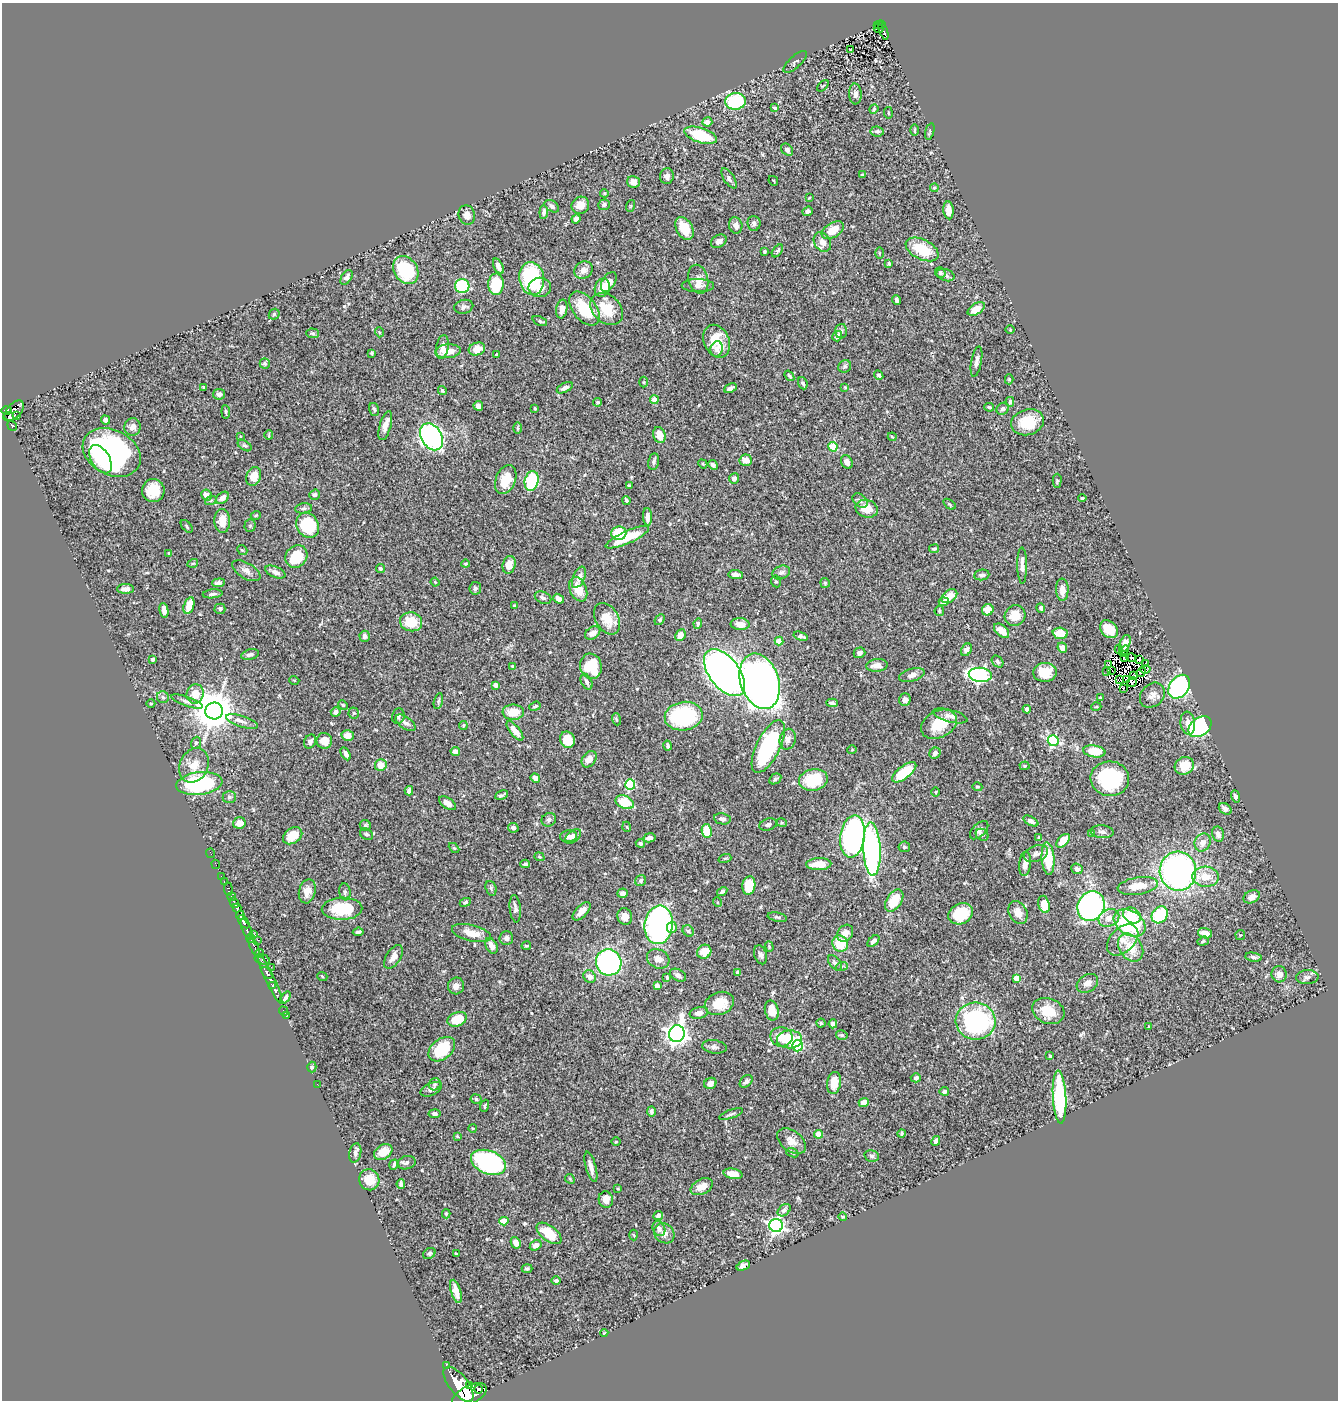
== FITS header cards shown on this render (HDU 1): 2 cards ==
NAXIS1  =                 1336
NAXIS2  =                 1398

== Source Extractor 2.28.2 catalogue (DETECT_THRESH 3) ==
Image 1336 x 1398 px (HDU 1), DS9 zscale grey, 1 PNG px = 1 image px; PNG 1340 x 1402 px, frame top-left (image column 1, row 1398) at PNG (2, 3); each listed source drawn as its Kron ellipse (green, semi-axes under 4 px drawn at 4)
Background 0.575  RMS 0.023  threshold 0.0681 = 3 sigma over >= 5 px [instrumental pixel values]
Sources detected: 523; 3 with non-positive FLUX_AUTO (blend fragments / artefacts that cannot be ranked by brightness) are neither listed nor drawn; of the other 520, the 500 brightest by FLUX_AUTO listed and drawn (20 fainter detections omitted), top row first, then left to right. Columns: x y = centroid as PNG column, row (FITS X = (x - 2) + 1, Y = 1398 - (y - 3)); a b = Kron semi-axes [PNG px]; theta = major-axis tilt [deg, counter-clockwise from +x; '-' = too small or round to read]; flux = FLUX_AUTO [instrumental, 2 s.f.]
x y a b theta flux
880 25 6 4 3 64
878 29 5 3 - 9.9
883 31 9 4 -69 88
850 49 3 2 - 1.3
795 62 15 6 43 4
823 86 7 2 44 1.3
855 94 10 6 -87 7.1
735 101 10 8 6 87
775 108 4 3 - 2
874 109 5 4 - 1.8
888 113 6 3 -81 1.4
707 122 5 4 - 7.7
915 130 6 3 -90 1.7
877 131 7 5 -7 3.9
930 131 8 4 74 2.5
700 135 17 7 -17 61
787 150 7 5 -45 4.4
862 175 3 3 - 2.3
667 176 8 7 - 6.3
729 178 11 5 -57 4.5
773 181 5 3 - 1.3
633 182 6 6 - 7.7
934 188 4 4 - 1.6
604 193 4 4 - 1.5
809 198 3 2 - 1.2
580 205 9 8 - 15
604 205 6 5 - 3.4
552 206 8 5 -33 4.9
630 206 6 3 71 1.5
948 210 9 5 -83 16
808 211 5 4 - 3.5
544 212 7 4 85 4.3
467 215 10 8 -74 8
576 219 4 4 - 4.2
754 223 7 6 - 5.5
736 225 8 6 -77 7.8
684 228 12 8 -62 30
833 230 12 7 32 25
719 241 8 6 32 7.4
822 242 10 8 -57 11
922 249 18 10 -27 53
777 251 7 4 52 2.7
764 252 3 3 - 2.6
879 253 5 3 - 1.5
889 263 4 4 - 2.8
498 266 8 4 -64 7.6
406 270 15 11 -56 86
583 270 9 8 - 8.7
940 273 5 5 - 3.1
946 275 9 5 -17 4.6
347 277 8 5 57 5.8
532 279 16 12 -81 120
698 279 15 10 -75 12
609 282 11 6 59 16
496 284 11 7 88 64
462 286 7 7 - 120
698 286 16 6 -1 7.8
540 287 11 9 3 12
602 288 9 7 70 15
896 300 4 3 - 3.3
464 307 9 7 13 4.2
562 309 9 5 80 9
584 309 19 11 -52 59
607 309 18 13 -43 40
976 309 9 5 32 17
274 314 6 5 - 2.1
540 321 8 4 -25 3.1
1010 330 4 3 - 1.3
841 331 7 6 - 3.8
379 332 5 3 - 1.3
313 333 6 5 - 2.5
837 336 5 5 - 7.4
717 341 17 12 -66 40
442 347 12 6 81 11
477 349 8 6 17 18
716 349 8 6 74 5.4
448 351 13 7 6 21
372 353 3 3 - 1.8
496 355 3 3 - 1.8
976 362 15 5 79 6.6
265 364 5 5 - 3.3
845 366 7 6 - 3.6
879 375 5 4 - 2.9
789 376 6 3 -52 2.2
1009 379 5 4 - 1.9
644 382 5 3 - 1.4
803 383 6 4 -67 3.4
203 387 3 2 - 1.3
845 387 4 4 - 1.3
565 388 9 4 27 6
730 388 7 4 26 5.2
442 390 4 3 - 2.3
219 394 6 5 - 4.4
654 400 4 4 - 27
598 402 4 4 - 2.6
1010 402 5 3 - 3
478 406 5 4 - 6.1
989 407 5 3 - 1.9
535 408 3 2 - 1.2
374 409 7 4 -73 2.7
1003 409 6 5 - 4.9
6 410 5 4 - 380
14 411 12 7 48 500
226 412 7 3 -84 2.2
17 415 3 2 - 21
9 417 5 5 - 160
105 420 5 4 - 5.4
1027 422 17 12 15 49
12 426 5 4 - 140
385 426 15 5 74 12
133 427 9 8 - 7.6
517 428 6 4 -89 2
269 435 5 2 - 1.2
659 435 8 6 -72 17
240 437 4 3 - 1.3
432 437 14 10 -57 400
892 437 4 3 - 1.5
245 445 7 4 -34 2.8
833 447 5 4 - 60
112 452 30 22 -28 370
100 459 15 9 -59 44
746 460 6 5 - 14
654 462 8 5 80 4
847 462 7 5 -61 7.3
703 464 5 3 - 1.6
713 465 5 4 - 4.3
254 477 10 7 68 20
734 478 5 5 - 5.1
506 479 15 10 68 27
532 481 10 7 76 81
1057 481 7 4 90 2.4
629 486 3 3 - 2.2
153 491 11 11 - 35
206 495 6 5 - 11
315 495 5 5 - 2.9
222 498 7 5 39 7.1
1082 498 4 3 - 2.6
211 500 6 4 19 2
626 501 4 3 - 2.5
860 501 8 6 -42 4.9
949 504 7 3 -35 1.9
303 508 8 5 7 3.8
867 509 11 9 -15 21
256 515 5 3 - 1.5
647 517 9 4 -88 8.3
222 521 12 8 -87 21
250 525 6 5 - 2.5
308 525 13 11 -62 90
187 526 7 4 -48 2.8
619 533 7 7 - 44
627 537 23 6 24 46
934 549 5 4 - 3
242 550 5 4 - 2
169 553 3 3 - 1.5
296 556 12 10 46 47
193 563 5 3 - 1.4
465 564 4 3 - 1.7
509 565 9 6 77 15
1022 565 18 5 -89 8.9
380 569 4 4 - 3
246 571 16 7 -31 8.4
275 572 10 5 -24 6.7
781 573 9 6 20 4.8
736 575 7 4 -5 5.1
982 575 8 5 6 5.1
579 577 11 5 66 9.9
776 581 6 5 - 2.8
435 582 4 3 - 1.5
218 583 6 4 4 5.1
825 583 5 4 - 2.3
475 588 6 6 - 4.8
126 589 8 5 0 6.6
578 589 13 8 -67 24
1062 590 11 6 -88 13
213 594 10 4 6 4.6
949 596 9 5 34 18
543 598 9 5 -25 4
558 599 6 4 -38 7.3
944 602 5 4 - 8.4
189 605 8 5 73 21
514 605 4 3 - 1.2
1041 608 5 4 - 3.2
220 609 5 5 - 3.6
164 610 7 4 -80 7.6
988 610 6 5 - 19
939 611 5 4 - 2.5
1015 616 10 10 - 25
607 619 17 11 -59 27
660 620 6 4 49 2.4
411 622 11 9 -15 37
698 623 5 4 - 2.8
740 624 9 6 -2 15
1109 629 10 7 -45 26
1001 631 9 5 -41 15
593 633 8 6 35 11
1060 633 7 5 -3 24
680 635 6 4 64 16
365 636 5 5 - 5.2
801 636 7 4 -17 5
779 641 4 4 - 19
1125 644 9 5 69 12
1062 648 5 4 - 9.8
1119 649 4 2 - 7.9
966 650 7 5 57 7.3
1124 651 6 3 52 2.4
859 653 6 5 - 4.5
250 654 9 5 14 5.3
1125 658 3 2 - 2.6
1131 658 5 2 - 1.3
153 659 4 3 - 4.5
1139 659 3 2 - 1.4
998 662 7 5 -49 3
1145 664 3 2 - 710
877 665 10 6 5 13
1108 665 3 2 - 1.6
513 666 4 3 - 1.7
591 666 12 10 -73 69
1145 669 5 2 - 1.8
1112 670 4 2 - 1.5
1045 672 12 9 4 31
1107 672 3 2 - 3.5
1141 672 5 2 - 2.9
724 673 27 15 -52 1100
912 675 13 6 16 7.6
980 675 11 7 -7 330
1133 675 3 2 - 3.4
1120 679 4 3 - 2.4
294 680 5 3 - 1.3
1126 680 3 2 - 1.6
760 681 28 19 -72 1100
586 682 8 5 -64 5.2
1132 682 5 4 - 2.1
495 685 4 3 - 4.8
1179 687 13 9 53 250
1123 688 3 2 - 1.4
195 694 10 8 74 21
1152 695 14 11 46 10
163 697 6 5 - 4
1100 698 3 3 - 2.8
905 700 6 5 - 6.9
187 701 17 4 -19 6
438 701 8 4 76 3
151 703 4 3 - 1.4
832 703 6 4 -3 3.5
343 705 5 4 - 1.8
535 706 6 3 21 2.2
1096 707 5 3 - 1.3
1027 709 4 3 - 3.6
214 711 8 8 - 4600
336 712 5 4 - 7.3
513 712 10 7 1 26
354 713 5 5 - 2.1
398 716 8 6 74 3.9
684 716 19 14 10 150
950 716 18 6 -15 9.5
616 719 6 3 -71 2.1
242 721 16 5 -17 7.6
405 723 11 6 -35 6.9
1188 723 11 7 -82 15
939 724 19 13 27 38
463 725 4 3 - 1.6
1200 727 13 9 38 220
515 731 12 5 -50 14
348 735 6 5 - 15
788 739 10 8 76 7.7
567 740 8 7 - 24
324 741 8 7 - 17
1053 741 5 5 - 160
310 742 7 5 59 5.5
196 743 6 5 - 2.7
668 746 5 3 - 3.1
768 746 29 11 64 170
852 750 5 3 - 1.3
455 751 5 4 - 8.4
1094 751 11 6 -8 41
935 753 6 5 - 4.7
345 754 7 4 -61 5
589 759 9 6 53 12
194 765 18 14 64 24
381 765 6 6 - 19
1024 766 5 4 - 2.1
1184 766 10 8 29 27
904 772 14 6 38 63
535 778 5 4 - 9.7
775 779 6 5 - 2.5
1110 779 19 17 -5 110
813 780 14 10 10 61
199 784 23 11 6 170
630 784 5 5 - 84
977 787 5 4 - 1.8
409 791 5 4 - 5.7
936 792 5 3 - 1.3
502 795 7 3 27 3.1
1235 796 6 4 -71 4.5
229 797 7 5 0 3.1
625 802 9 6 -25 45
448 803 10 5 -35 7.9
1225 809 7 5 -35 6.2
722 819 8 5 -10 5.3
549 820 7 6 - 4.7
1031 821 8 4 -29 5.6
239 823 6 5 - 13
782 823 5 3 - 1.6
768 824 9 5 19 4.5
365 825 6 5 - 2.5
627 827 5 3 - 1.5
513 828 5 4 - 5
979 830 11 6 44 6
707 831 7 5 -80 37
1102 832 11 6 -5 4.7
1092 833 4 3 - 1.4
367 834 7 5 -28 3.1
1218 834 7 5 -78 6.3
982 835 7 5 -36 3
293 836 10 7 33 32
568 836 8 6 6 9.3
573 836 9 5 38 7
853 836 21 12 82 440
1039 837 4 4 - 1.5
649 838 6 4 12 7.5
1063 841 8 5 47 29
1203 842 9 8 - 11
640 843 5 4 - 3.6
904 847 5 5 - 2.8
454 848 6 4 -44 1.8
872 849 27 8 -87 350
211 853 5 2 - 11
1036 854 12 8 18 7.7
539 857 5 4 - 1.5
725 858 6 4 18 2.1
1048 859 16 6 -86 53
216 864 4 2 - 11
525 864 5 4 - 3.8
819 864 12 6 2 24
1025 864 12 6 84 12
1077 869 6 5 - 6.3
1178 871 19 18 - 470
221 876 2 2 - 5.2
1205 877 13 10 -5 25
641 881 6 5 - 3.6
224 882 3 2 - 68
749 885 9 6 82 46
1138 886 20 8 9 25
491 888 7 5 -71 3
228 889 7 3 -85 170
307 891 12 8 76 14
722 891 5 4 - 3.8
345 892 8 5 -82 3.9
622 893 5 4 - 6.6
231 897 4 3 - 210
1252 897 8 6 28 8.4
894 901 12 7 57 39
465 902 6 4 25 2.6
717 902 5 3 - 1.4
234 903 5 3 - 150
1044 904 9 5 -75 24
1091 906 15 13 64 400
237 908 4 3 - 510
342 909 20 11 2 68
515 909 14 5 -84 5.6
581 911 11 5 47 14
1018 913 12 9 -64 16
960 914 12 10 28 59
240 915 5 3 - 400
1132 915 9 7 -29 29
1160 915 9 7 52 75
625 917 8 7 - 12
777 917 10 4 -12 2.9
1109 918 11 8 24 12
244 922 7 4 -53 850
1130 923 17 12 -31 150
659 925 19 14 83 490
672 927 5 5 - 14
247 930 11 3 -65 550
688 931 6 5 - 2.8
358 932 5 3 - 3.2
471 933 20 8 -14 21
845 933 9 7 52 12
1205 933 7 5 -18 14
254 935 3 2 - 66
1240 935 5 5 - 1.8
506 938 7 7 - 5.2
251 939 4 3 - 160
258 940 3 2 - 5.4
1123 940 18 12 44 21
873 941 7 4 44 5.3
1203 941 6 4 19 2.2
840 944 8 7 - 39
491 946 8 5 -62 9.2
526 946 5 3 - 1.9
254 947 10 3 -66 260
769 947 5 4 - 1.9
1131 947 15 11 -55 29
704 952 7 6 - 23
259 954 5 3 - 150
761 955 10 6 -71 5
393 957 13 7 57 10
1254 957 8 4 -10 3.9
262 959 8 5 -17 140
658 959 12 9 -27 9.7
609 962 13 12 - 260
835 963 9 5 -50 5
842 966 6 4 18 2.3
271 967 2 2 - 12
738 972 4 4 - 3.3
267 973 7 2 -51 620
1279 974 8 7 - 11
678 975 9 5 -28 6.4
322 976 5 3 - 1.3
590 976 7 5 -42 8.2
667 977 3 2 - 1.8
1307 977 11 7 3 6.5
1016 978 4 4 - 28
270 979 26 4 -64 870
1087 983 11 8 31 9.3
273 986 4 3 - 140
456 986 8 8 - 8.1
657 986 4 4 - 16
285 998 7 4 52 4.3
719 1003 15 11 20 32
772 1010 10 6 -77 24
283 1011 5 2 - 12
1048 1011 16 12 -21 33
699 1013 9 5 13 6.3
286 1016 3 2 - 6.8
457 1019 10 7 22 43
976 1021 20 18 -6 230
821 1023 4 4 - 1.9
833 1024 4 4 - 3.8
1149 1027 4 3 - 1.3
677 1034 8 7 - 1100
842 1035 6 4 -14 2.7
781 1037 11 9 -11 19
789 1039 12 9 1 60
797 1046 5 5 - 100
714 1047 12 6 -8 5.4
442 1049 15 10 39 65
1050 1056 4 3 - 2.7
312 1067 5 4 - 2.7
916 1078 5 4 - 3.7
746 1081 7 5 43 4.3
710 1083 6 5 - 9.1
834 1083 11 7 81 23
317 1084 2 2 - 92
435 1084 6 6 - 2.9
431 1089 11 6 23 5
944 1091 4 4 - 4.7
1060 1097 26 6 -87 150
476 1099 5 4 - 2.5
864 1103 5 4 - 14
485 1106 6 2 71 1.9
651 1111 5 4 - 4.4
434 1114 6 4 -5 4.8
731 1114 12 4 20 3.9
473 1128 4 2 - 1.3
902 1133 4 4 - 1.9
818 1134 4 4 - 29
457 1136 4 4 - 1.8
792 1141 16 10 -37 15
936 1141 5 3 - 5.2
616 1142 4 3 - 1.3
383 1152 10 7 33 17
355 1153 10 6 78 5.4
792 1153 6 4 -20 2
872 1156 7 5 -13 3.3
488 1162 18 11 -21 260
407 1163 9 6 15 4.4
394 1165 5 3 - 3
591 1167 16 5 -75 10
733 1174 9 5 -12 20
570 1179 5 4 - 2
369 1180 11 10 - 25
401 1184 4 4 - 3.5
702 1187 12 7 26 14
618 1189 3 3 - 1.3
606 1200 8 7 - 12
784 1210 7 5 41 4.3
446 1214 4 4 - 1.9
658 1216 5 4 - 4.5
843 1217 4 4 - 2.6
504 1221 5 4 - 34
776 1225 7 6 - 510
659 1229 8 6 -66 6
549 1233 14 7 -38 34
664 1233 11 9 -42 8.8
634 1235 5 3 - 1.3
516 1243 6 4 -61 8.4
536 1245 6 5 - 7.3
429 1254 7 5 32 2.8
456 1254 3 3 - 2
743 1266 7 4 23 5
527 1268 5 4 - 2.8
556 1281 4 4 - 4.2
456 1291 12 5 -73 14
604 1333 4 2 - 1.4
446 1365 2 2 - 35
459 1384 21 9 -51 5700
469 1385 4 3 - 180
479 1389 4 4 - 320
469 1395 19 9 27 4300
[20 fainter detections neither listed nor drawn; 3 non-positive-flux detections neither listed nor drawn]